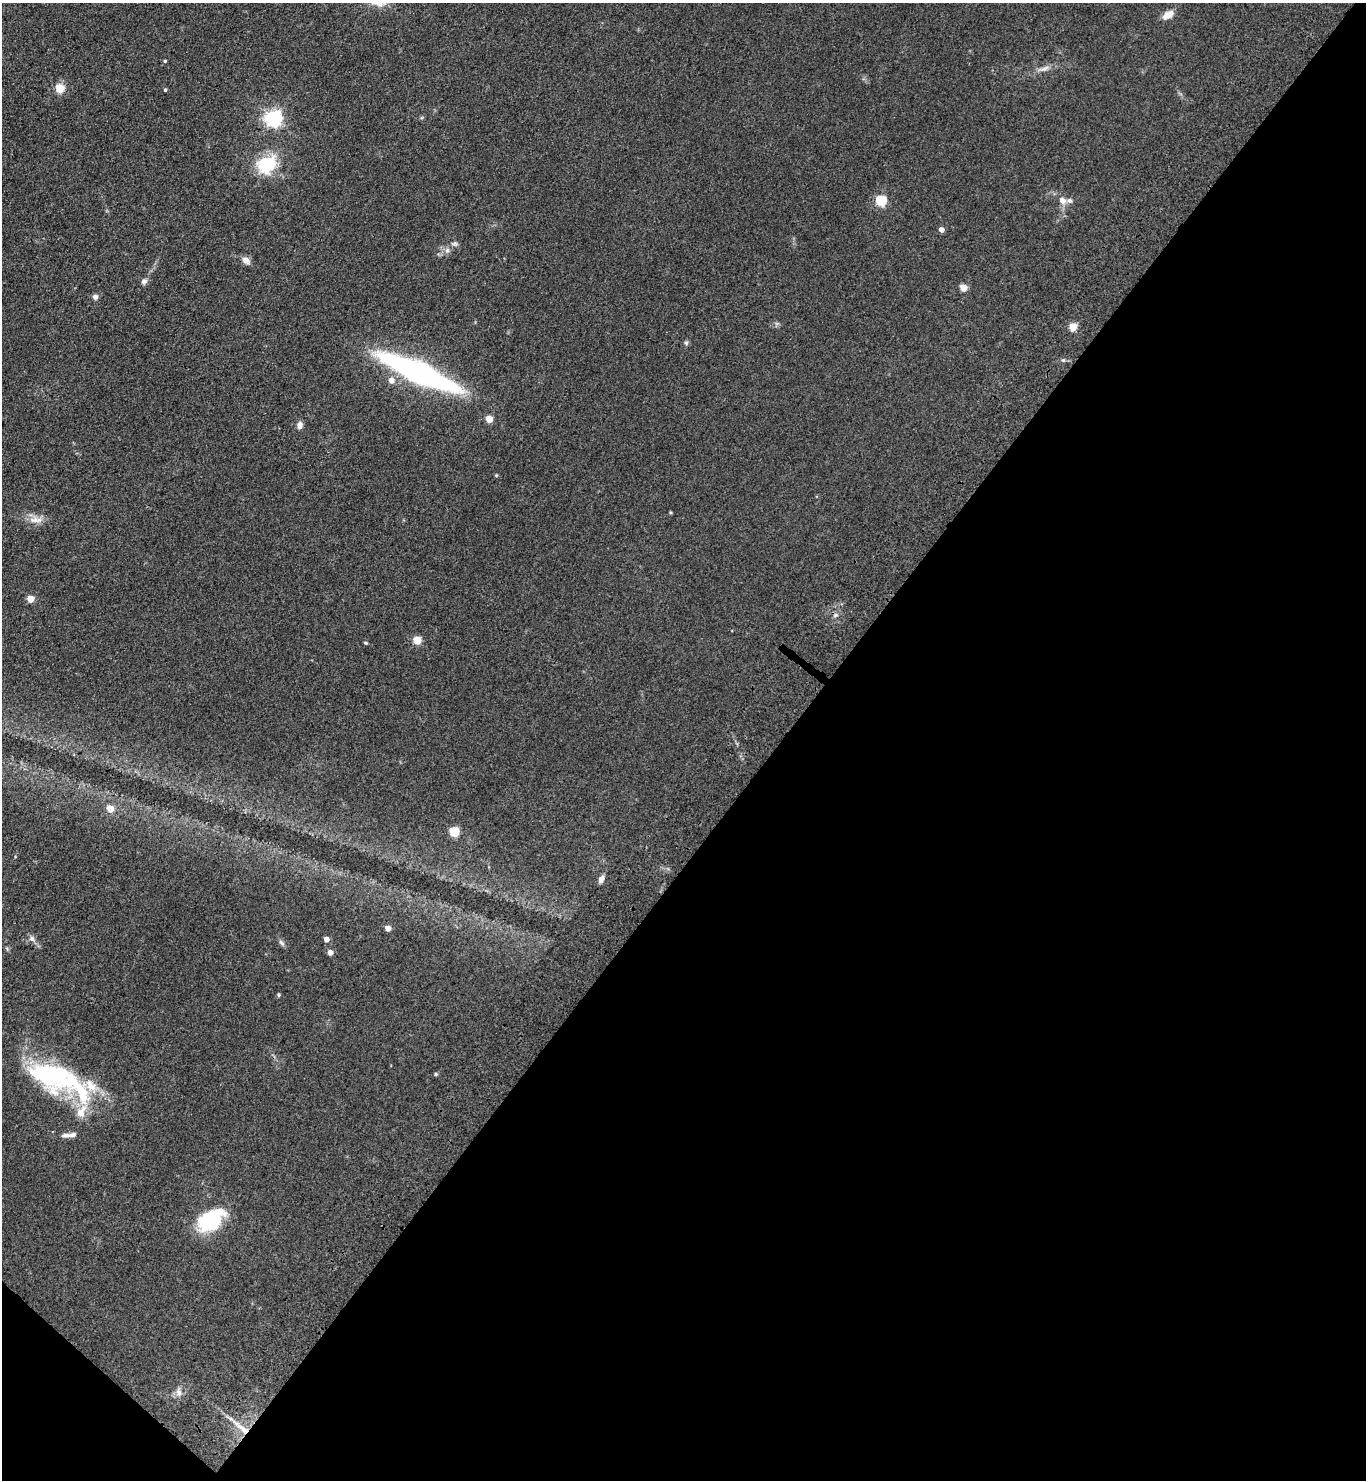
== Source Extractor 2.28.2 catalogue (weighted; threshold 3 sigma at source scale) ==
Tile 15 of 4 x 4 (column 3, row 4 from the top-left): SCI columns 3122-4485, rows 84-1561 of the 6103 x 6077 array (HDU 1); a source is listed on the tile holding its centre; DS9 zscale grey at full resolution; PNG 1368 x 1482 px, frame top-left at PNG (2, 3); no overlay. Shown black and unused: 44% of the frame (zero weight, under 3 of 4 exposures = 6% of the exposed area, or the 3 px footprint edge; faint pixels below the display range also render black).
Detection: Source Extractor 2.28.2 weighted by HDU 2 'WHT'; one run over the whole footprint, this tile lists its part. Background 0.0907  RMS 0.0088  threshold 0.0396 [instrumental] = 3 sigma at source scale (4.5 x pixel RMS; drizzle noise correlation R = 1.50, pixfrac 1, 0.05/0.05 arcsec/px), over >= 5 px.
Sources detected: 49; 1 inside a brighter object's white glare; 1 cosmic-ray / hot-pixel residue — not listed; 4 inside a brighter listed object's ellipse — not listed separately; the other 43 listed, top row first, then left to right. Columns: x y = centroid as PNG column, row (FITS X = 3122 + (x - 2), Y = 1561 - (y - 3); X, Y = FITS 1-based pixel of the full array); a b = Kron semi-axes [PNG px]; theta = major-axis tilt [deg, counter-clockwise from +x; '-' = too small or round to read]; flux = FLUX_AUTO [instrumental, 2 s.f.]
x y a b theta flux
1168 15 13 7 33 8.7
165 61 4 4 - 0.99
1044 69 16 6 19 5.2
60 88 5 5 - 38
165 90 4 3 - 1.3
273 118 6 6 - 300
266 164 28 22 34 36
1062 200 9 7 -43 5
881 201 5 5 - 72
941 230 4 4 - 6
454 243 10 5 0 2.2
447 250 7 6 - 2.7
246 260 10 8 -33 5.3
144 281 7 7 - 2.9
964 288 5 5 - 19
95 297 6 6 - 3
1073 327 5 5 - 31
686 343 6 5 - 1.6
1063 360 5 4 - 1.2
419 372 54 12 -24 380
391 380 6 5 - 7.4
489 419 5 4 - 20
300 425 11 7 83 3.4
36 520 21 8 -3 8.4
30 599 5 4 - 18
417 640 5 5 - 32
365 643 5 4 - 0.96
110 809 5 4 - 16
454 832 5 5 - 52
601 879 9 6 57 4
388 928 4 4 - 8.5
32 939 8 7 - 3.2
326 939 4 4 - 5.7
281 942 11 4 -45 2.2
330 952 4 4 - 6.3
279 995 5 4 - 1.3
436 1074 4 4 - 0.99
44 1075 57 29 -49 85
91 1086 24 14 -53 17
66 1135 13 6 2 3.9
211 1220 31 20 34 56
179 1392 13 8 -89 4.9
242 1428 29 7 -38 13
Overlapping masked pixels (flux is a lower limit): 1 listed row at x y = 242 1428